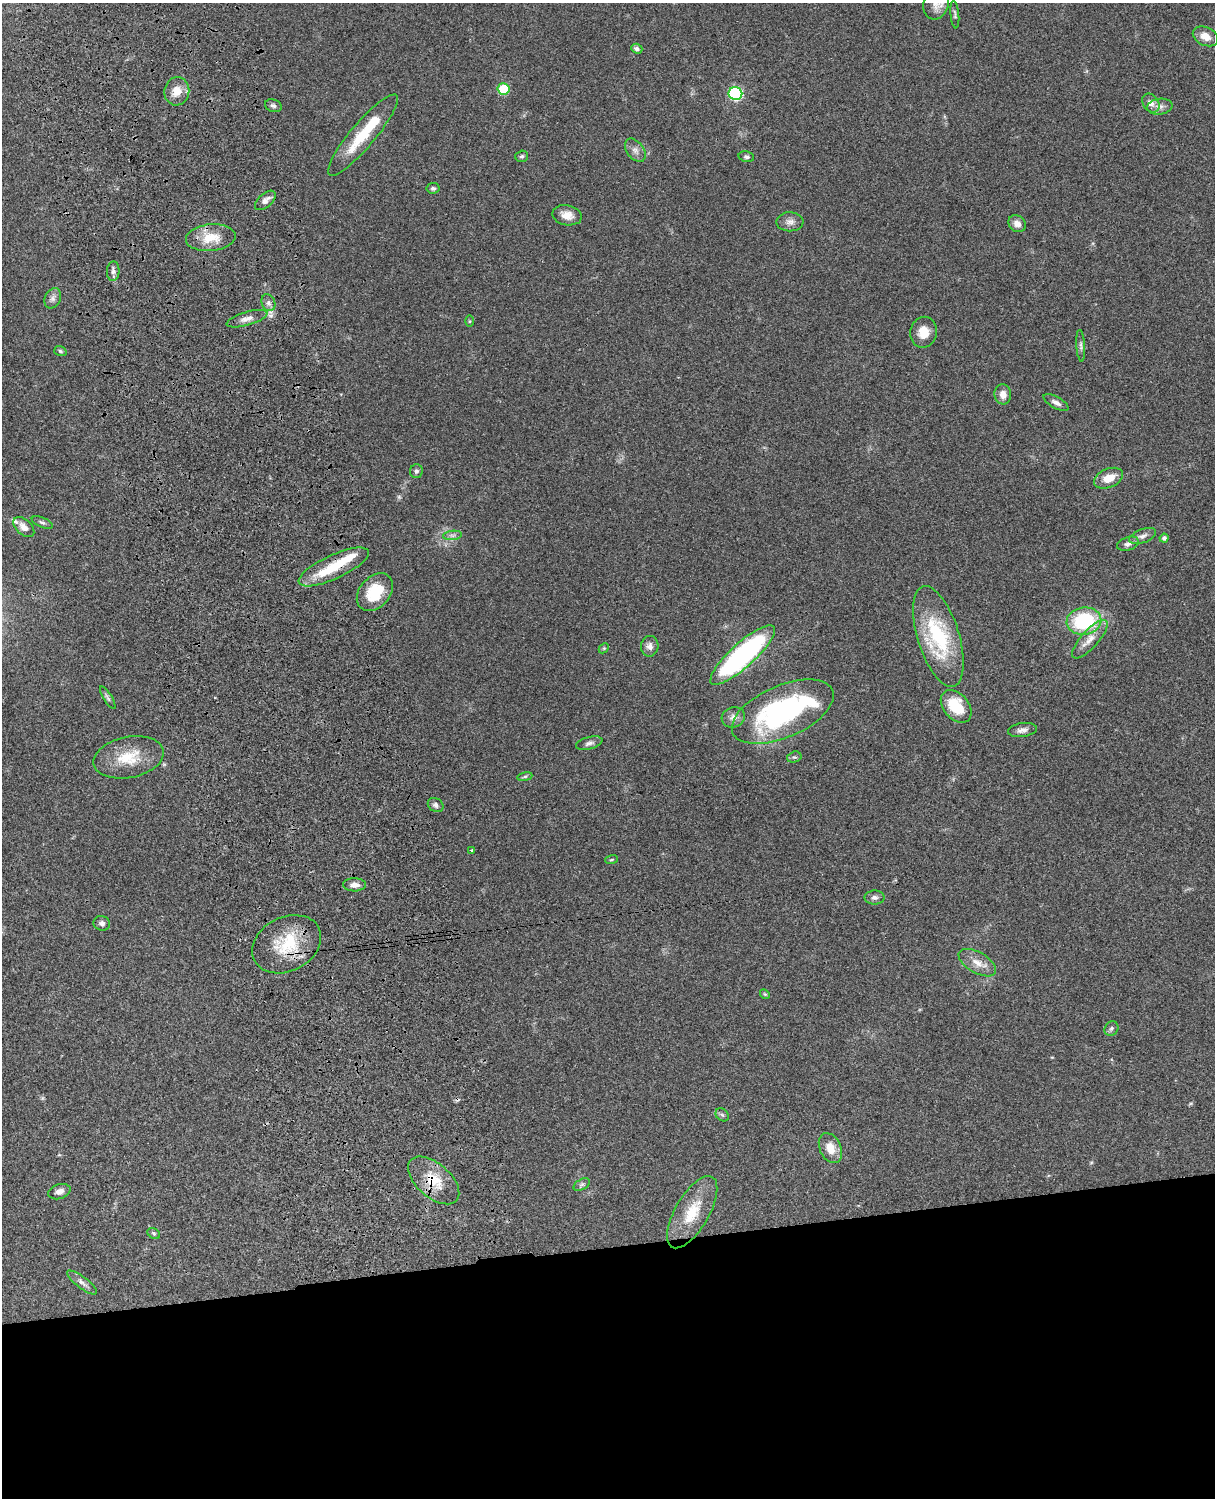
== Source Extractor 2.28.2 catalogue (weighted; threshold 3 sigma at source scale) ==
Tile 11 of 4 x 3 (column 3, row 3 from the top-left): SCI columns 2545-3757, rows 277-1772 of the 5087 x 4926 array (HDU 1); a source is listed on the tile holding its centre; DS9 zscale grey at full resolution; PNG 1217 x 1500 px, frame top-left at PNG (2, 3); each listed source drawn as its Kron ellipse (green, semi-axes under 4 px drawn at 4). Shown black and unused: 17% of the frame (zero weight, under 3 of 4 exposures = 6% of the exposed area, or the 3 px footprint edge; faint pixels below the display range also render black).
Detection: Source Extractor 2.28.2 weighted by HDU 2 'WHT'; one run over the whole footprint, this tile lists its part. Background 0.0787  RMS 0.0058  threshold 0.026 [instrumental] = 3 sigma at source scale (4.5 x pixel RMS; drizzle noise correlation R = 1.50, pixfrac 1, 0.05/0.05 arcsec/px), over >= 5 px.
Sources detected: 80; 1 too faint to see at this stretch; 2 inside a brighter object's white glare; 1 cosmic-ray / hot-pixel residue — neither listed nor drawn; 3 inside a brighter listed object's ellipse — not listed separately; the other 73 listed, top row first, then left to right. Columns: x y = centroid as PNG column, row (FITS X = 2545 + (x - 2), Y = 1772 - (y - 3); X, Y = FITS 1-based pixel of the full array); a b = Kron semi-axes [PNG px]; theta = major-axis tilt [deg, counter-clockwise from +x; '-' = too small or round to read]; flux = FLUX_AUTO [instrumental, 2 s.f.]
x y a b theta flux
936 4 16 12 74 4.8
955 15 14 4 -85 1.3
1205 36 13 9 -26 5.9
637 49 6 4 -20 1.8
504 89 6 5 - 25
177 91 14 12 82 7.3
735 94 7 6 - 77
1151 103 10 7 -55 3.5
273 106 8 6 -20 1.6
1160 107 13 8 8 3
363 135 52 12 50 24
635 150 13 8 -53 3.1
522 156 6 5 - 1.1
746 157 8 5 -13 1.3
433 188 6 5 - 1.4
265 200 12 7 41 3.2
567 215 15 10 -11 5.4
790 222 13 9 -1 3.2
1017 224 9 7 -39 3.5
211 238 25 13 5 13
113 271 10 6 87 2.2
53 298 11 8 64 2.4
268 303 9 6 -65 2.1
247 319 21 6 16 4.3
469 321 5 3 - 0.56
923 332 15 13 78 8.1
1081 346 16 4 -87 1.7
60 351 6 5 - 0.92
1003 394 10 8 -84 4.5
1056 403 14 6 -29 2.6
416 471 7 6 - 1.4
1109 478 15 9 23 7.8
42 522 11 5 -23 1.4
24 527 12 7 -43 4.1
452 535 9 4 8 1.7
1143 536 14 7 21 2.7
1164 538 4 4 - 1.5
1128 544 11 6 18 2.5
334 567 38 12 25 19
375 592 21 15 48 19
1084 621 17 14 8 46
938 636 52 21 -73 48
1090 639 24 8 48 7.1
650 646 10 8 85 3
604 648 6 4 44 0.64
743 655 42 12 42 120
108 698 13 4 -59 1.4
956 706 18 12 -49 19
783 712 54 26 23 100
733 717 12 10 24 3.6
1022 730 14 7 8 2.7
589 743 13 6 15 2.1
129 757 36 20 11 19
794 757 7 5 17 1
525 777 8 4 9 0.96
436 805 8 6 -35 2.1
472 850 3 3 - 0.97
611 860 6 3 19 0.61
354 885 11 6 -1 3.5
875 897 10 7 0 2.2
102 923 8 7 - 2
287 944 36 27 27 28
977 963 21 10 -31 6.6
765 994 5 4 - 0.66
1111 1029 7 6 - 1.3
722 1115 7 5 -44 1.2
830 1148 16 10 -66 8.4
434 1180 31 17 -41 17
582 1185 9 5 30 1.3
59 1192 11 7 19 3.2
692 1212 40 17 60 20
154 1233 7 5 -35 0.95
82 1282 18 6 -38 2.7
Overlapping masked pixels (flux is a lower limit): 3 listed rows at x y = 334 567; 287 944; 434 1180
Isophote crosses this tile's border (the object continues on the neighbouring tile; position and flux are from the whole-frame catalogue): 1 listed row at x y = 936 4